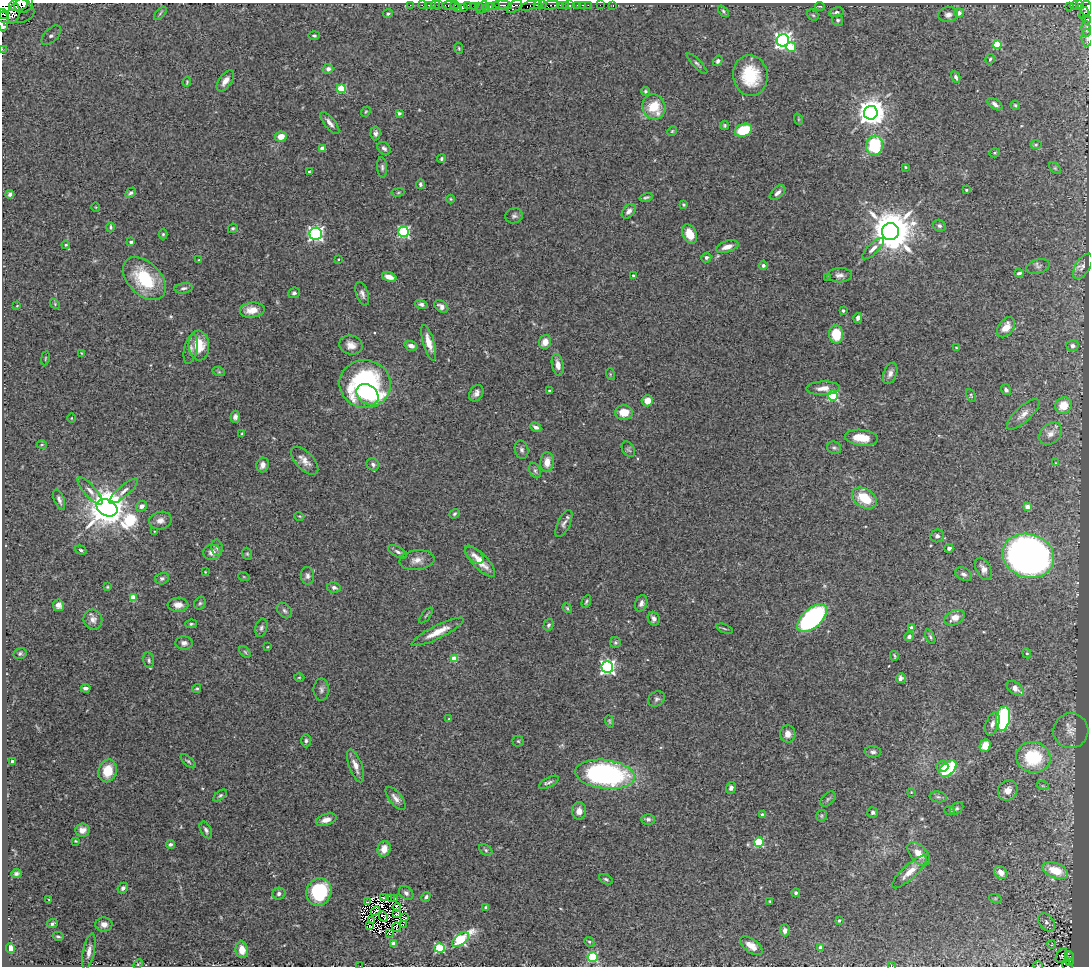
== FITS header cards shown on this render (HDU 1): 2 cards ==
NAXIS1  =                 1087
NAXIS2  =                  964

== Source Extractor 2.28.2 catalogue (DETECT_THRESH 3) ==
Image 1087 x 964 px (HDU 1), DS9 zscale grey, 1 PNG px = 1 image px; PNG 1091 x 968 px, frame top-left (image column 1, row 964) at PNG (2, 3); each listed source drawn as its Kron ellipse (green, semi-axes under 4 px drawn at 4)
Background 1.1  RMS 0.025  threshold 0.0747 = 3 sigma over >= 5 px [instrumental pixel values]
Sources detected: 353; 4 with non-positive FLUX_AUTO (blend fragments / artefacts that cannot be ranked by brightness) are neither listed nor drawn; the other 349 listed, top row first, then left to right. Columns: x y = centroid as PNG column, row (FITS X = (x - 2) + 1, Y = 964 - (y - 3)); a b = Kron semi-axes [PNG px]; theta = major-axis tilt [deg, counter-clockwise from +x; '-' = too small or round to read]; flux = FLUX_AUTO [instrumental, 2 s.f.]
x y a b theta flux
24 4 10 8 35 6300
18 5 9 6 12 10000
410 5 2 2 - 20
422 5 2 2 - 22
429 5 3 2 - 37
435 5 2 2 - 37
439 5 2 2 - 32
455 5 3 2 - 380
467 5 3 2 - 310
495 5 4 3 - 330
503 5 9 4 -7 640
537 5 4 3 - 85
542 5 2 2 - 24
550 5 9 3 8 230
560 5 4 3 - 590
565 5 3 2 - 41
569 5 3 2 - 130
577 5 3 2 - 59
582 5 3 2 - 41
588 5 2 2 - 25
600 5 2 2 - 13
613 5 3 2 - 3
1079 5 4 3 - 150
451 6 9 3 -7 290
478 6 4 2 - 74
491 6 3 3 - 500
514 6 9 5 37 1200
528 6 7 3 24 1100
820 6 5 3 - 2.2
1070 6 4 3 - 180
1075 6 4 3 - 430
4 7 30 15 -11 9000
464 7 4 3 - 670
474 7 4 2 - 55
482 7 7 4 59 610
458 8 3 3 - 870
486 8 4 3 - 370
1086 8 8 5 -89 2100
723 11 7 4 -50 2.7
836 12 7 5 14 4.9
14 13 10 5 78 3000
160 13 8 3 46 2.4
388 13 5 4 - 2.8
959 13 4 4 - 9.2
1084 13 6 3 70 300
3 14 6 2 -37 1700
813 15 6 5 - 2.5
948 15 10 7 9 9.1
838 20 5 5 - 3.6
1087 20 5 3 - 83
3 21 10 5 90 2600
1086 29 8 4 -86 3.4
51 35 12 6 45 5.8
314 36 5 4 - 2.9
1087 38 9 5 -89 4.1
783 40 6 6 - 720
997 45 4 4 - 63
791 47 5 5 - 32
459 48 5 4 - 1.9
2 49 2 2 - 11
990 59 5 4 - 2.6
718 61 5 4 - 4.3
697 64 14 4 -45 4.1
328 69 5 5 - 6.2
750 75 20 17 -81 73
956 77 6 4 -61 3.8
225 81 12 6 54 11
187 82 5 3 - 1.7
341 89 4 4 - 75
645 91 4 4 - 2.5
995 104 8 5 -34 5.8
1015 105 4 4 - 2
654 107 13 11 -66 49
366 112 5 4 - 2
399 113 3 3 - 2.7
871 113 7 7 - 2400
798 119 6 3 -71 1.8
330 123 13 5 -52 8.9
725 125 5 4 - 2.5
744 130 9 6 21 56
672 131 5 4 - 2
375 133 7 5 84 5.3
281 137 6 5 - 18
1036 145 6 4 1 2
874 146 10 8 84 110
322 148 4 4 - 22
384 148 7 5 -39 4.6
995 153 5 4 - 2
441 159 4 4 - 2.8
382 167 10 5 -86 4.4
905 167 3 3 - 1.5
1055 168 7 4 -45 2.6
309 172 3 3 - 2
420 184 5 4 - 3.1
966 190 4 3 - 1.8
398 192 7 3 9 1.9
130 193 6 4 46 4.1
778 193 9 5 42 6.7
10 194 4 4 - 4.6
646 197 7 3 14 3.1
451 199 4 3 - 1.4
683 204 3 3 - 2.2
96 207 4 4 - 1.5
629 211 8 5 48 7.2
514 216 9 7 16 5.2
939 226 6 5 - 4.4
111 227 5 3 - 2.6
233 228 5 4 - 2.8
890 231 8 8 - 6800
404 232 5 5 - 230
163 234 5 4 - 2.3
316 234 6 6 - 460
690 234 10 7 -66 23
131 242 4 3 - 5.6
66 245 4 3 - 2
727 247 11 5 17 13
873 249 14 5 44 8.6
706 257 5 4 - 4.6
339 259 3 2 - 1.2
199 260 3 3 - 1.3
763 266 4 4 - 5.6
1083 266 14 7 57 8.3
1038 267 12 7 16 5.4
1019 273 5 3 - 3.7
633 275 3 3 - 2.3
839 275 12 7 1 8.9
389 277 7 4 -19 16
828 278 3 2 - 1.5
144 279 25 16 -45 93
184 288 9 5 8 4.6
294 293 6 5 - 4.2
362 294 12 6 -71 6.9
55 304 5 4 - 1.9
421 304 6 4 -15 4.7
17 306 4 4 - 1.4
441 306 8 5 -38 7.6
252 310 12 7 6 22
843 311 3 3 - 3.6
858 318 5 3 - 5.7
1006 327 11 7 52 19
836 334 9 7 -86 48
545 342 7 6 - 15
429 343 18 6 -74 22
199 345 15 10 -86 38
351 345 12 9 -15 15
411 346 7 4 -19 7.6
1072 346 6 5 - 5
956 348 3 3 - 1.5
191 349 15 6 78 7.5
81 353 4 2 - 1.1
45 358 7 3 81 1.7
558 365 11 6 -80 12
219 372 6 4 -18 2.4
890 373 11 6 69 7.4
610 374 6 4 -73 1.9
365 384 26 24 -10 330
823 388 17 7 2 15
1006 390 5 5 - 5.1
550 391 3 2 - 1.7
476 393 9 6 59 7.6
367 394 12 9 -39 37
833 395 5 5 - 150
971 395 7 3 -66 2.1
647 401 5 5 - 16
1064 406 8 7 - 29
624 412 9 7 1 25
1023 414 21 7 43 14
235 417 6 4 -88 5.4
71 418 4 3 - 1.2
536 427 6 4 -28 5.9
242 434 4 3 - 1.5
1051 434 13 9 43 12
862 438 16 8 -7 29
42 445 5 3 - 1.7
834 448 7 6 - 3.6
628 449 8 6 -58 3.6
522 450 9 6 -75 5.2
305 461 17 8 -46 13
547 462 10 6 86 17
1056 463 4 3 - 1.2
373 464 6 6 - 5
263 465 7 6 - 8.4
535 471 8 5 -63 3.8
90 491 18 5 -48 10
124 491 18 5 41 11
864 498 13 9 -32 49
59 500 11 5 -69 5.6
142 506 6 5 - 7.1
1027 507 4 4 - 19
107 508 11 8 -28 5800
455 514 5 4 - 2.7
299 516 5 3 - 1.5
160 521 11 8 11 11
564 523 15 6 65 7.4
154 531 3 2 - 1
937 536 7 6 - 5.6
217 548 8 5 -80 4.2
949 548 4 4 - 4.5
81 550 6 4 -20 2.9
212 552 8 7 - 10
398 552 10 5 -28 5.5
247 554 6 4 -68 2.3
474 555 11 6 -38 7.3
1028 556 26 21 -18 800
417 560 17 10 6 15
480 561 20 7 -46 24
983 569 12 7 -63 10
205 572 3 3 - 1.2
964 574 9 6 -26 5.9
308 576 9 6 -82 5.5
244 577 5 3 - 1.5
162 579 7 5 15 4.6
107 587 4 3 - 1.9
334 588 7 5 -11 5.7
133 597 4 4 - 38
586 601 7 4 66 2.7
200 603 7 5 61 3.1
641 603 8 6 70 6.7
58 605 6 5 - 7.5
178 605 10 7 -3 12
567 608 5 4 - 2.1
284 611 9 6 -45 4.7
426 615 9 3 50 2.2
812 618 18 9 42 290
955 618 10 7 26 14
93 619 10 9 - 9.7
654 619 7 5 -64 7.1
191 624 6 4 9 2.4
548 625 6 5 - 3.5
261 628 9 6 74 4.5
911 628 3 3 - 7.9
724 629 8 3 -22 2.3
438 632 29 6 26 25
909 636 5 4 - 4.9
930 637 8 3 -67 2.9
184 643 8 6 -4 6.2
615 643 5 5 - 3.1
267 647 2 2 - 1.3
245 652 7 4 -45 2.4
20 653 7 5 15 3.4
1027 653 5 4 - 2.2
894 656 5 2 - 2
454 659 4 4 - 44
149 660 8 5 -77 3.9
607 667 6 6 - 470
299 677 5 3 - 1.6
901 678 5 5 - 5.3
86 688 5 4 - 6.3
1015 688 10 5 -38 15
197 689 4 4 - 2.3
321 689 11 7 90 6.2
657 699 9 7 32 4.7
1003 718 12 7 80 200
449 719 3 3 - 1.9
609 721 6 4 -72 2.5
992 724 12 6 71 8.4
1071 731 17 17 - 28
788 734 8 8 - 11
306 741 6 4 -90 3.6
518 741 5 5 - 2.6
985 746 6 5 - 24
873 752 8 5 -3 4.8
1033 757 17 15 -8 100
13 761 3 3 - 8.3
188 761 9 4 -41 3.3
355 766 17 6 -70 14
942 767 6 5 - 8.5
948 769 10 6 43 95
108 771 11 9 77 38
605 774 30 14 -7 350
549 782 11 4 27 5
1043 786 6 4 -18 2.3
731 788 6 5 - 6.3
1008 790 10 9 - 15
911 792 4 4 - 1.3
220 795 8 4 37 2.9
938 797 8 5 -8 4.1
396 798 14 6 -51 10
828 799 9 5 45 3.6
957 808 7 5 38 3.2
579 811 8 7 - 12
950 811 5 3 - 1.7
873 812 5 5 - 4.8
763 815 4 3 - 8.8
821 815 6 5 - 2.4
648 819 6 5 - 5.3
326 820 10 5 17 11
82 830 7 6 - 11
206 830 9 5 -63 5.5
76 841 4 3 - 1.8
759 842 5 4 - 110
170 844 4 4 - 4.1
384 849 8 6 73 18
486 850 7 5 -37 3.5
919 854 14 8 -49 19
1055 870 13 7 -21 48
910 872 23 7 43 20
1001 872 7 6 - 13
16 873 5 3 - 3.7
606 879 7 4 -29 3.1
123 888 6 4 49 4.5
319 892 14 12 65 130
406 893 8 6 -43 5.5
796 893 4 3 - 4.1
279 894 6 5 - 5.7
426 897 5 4 - 3.6
383 898 3 2 - 1.6
391 898 4 2 - 1.7
395 898 3 2 - 1.7
995 898 6 4 -18 2.2
49 899 4 2 - 1
368 901 4 2 - 0.37
770 901 3 3 - 1.6
397 907 4 2 - 0.94
486 907 4 4 - 3.2
376 911 5 2 - 1.2
397 914 4 2 - 0.85
383 917 5 2 - 3
404 917 3 2 - 3.8
372 920 3 2 - 3.4
839 920 4 3 - 2.6
1046 922 10 7 -51 7.3
52 924 6 4 25 4.1
104 924 8 7 - 12
403 924 2 2 - 0.62
370 926 3 2 - 2.7
397 927 5 2 - 0.69
785 930 6 5 - 7.2
389 933 3 2 - 0.33
58 936 5 3 - 2.3
460 939 10 5 35 200
589 942 5 4 - 2.4
394 944 4 4 - 22
1052 944 4 2 - 1
751 946 13 6 -35 14
10 948 5 4 - 12
440 948 5 5 - 110
820 948 4 4 - 14
242 950 8 6 -82 21
89 951 18 5 79 10
1062 955 8 5 59 2.4
1069 956 5 4 - 5.4
592 957 5 5 - 150
1070 962 4 3 - 77
138 964 5 3 - 1.9
891 965 3 2 - 1
1038 965 5 3 - 1.2
1067 965 5 3 - 26
360 966 2 2 - 1.7
At the frame edge (FLAGS 8, measured only in part): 13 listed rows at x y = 24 4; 18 5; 4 7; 1086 8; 3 14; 1087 20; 3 21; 1087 38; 2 49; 891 965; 1038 965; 1067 965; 360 966
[4 non-positive-flux detections neither listed nor drawn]